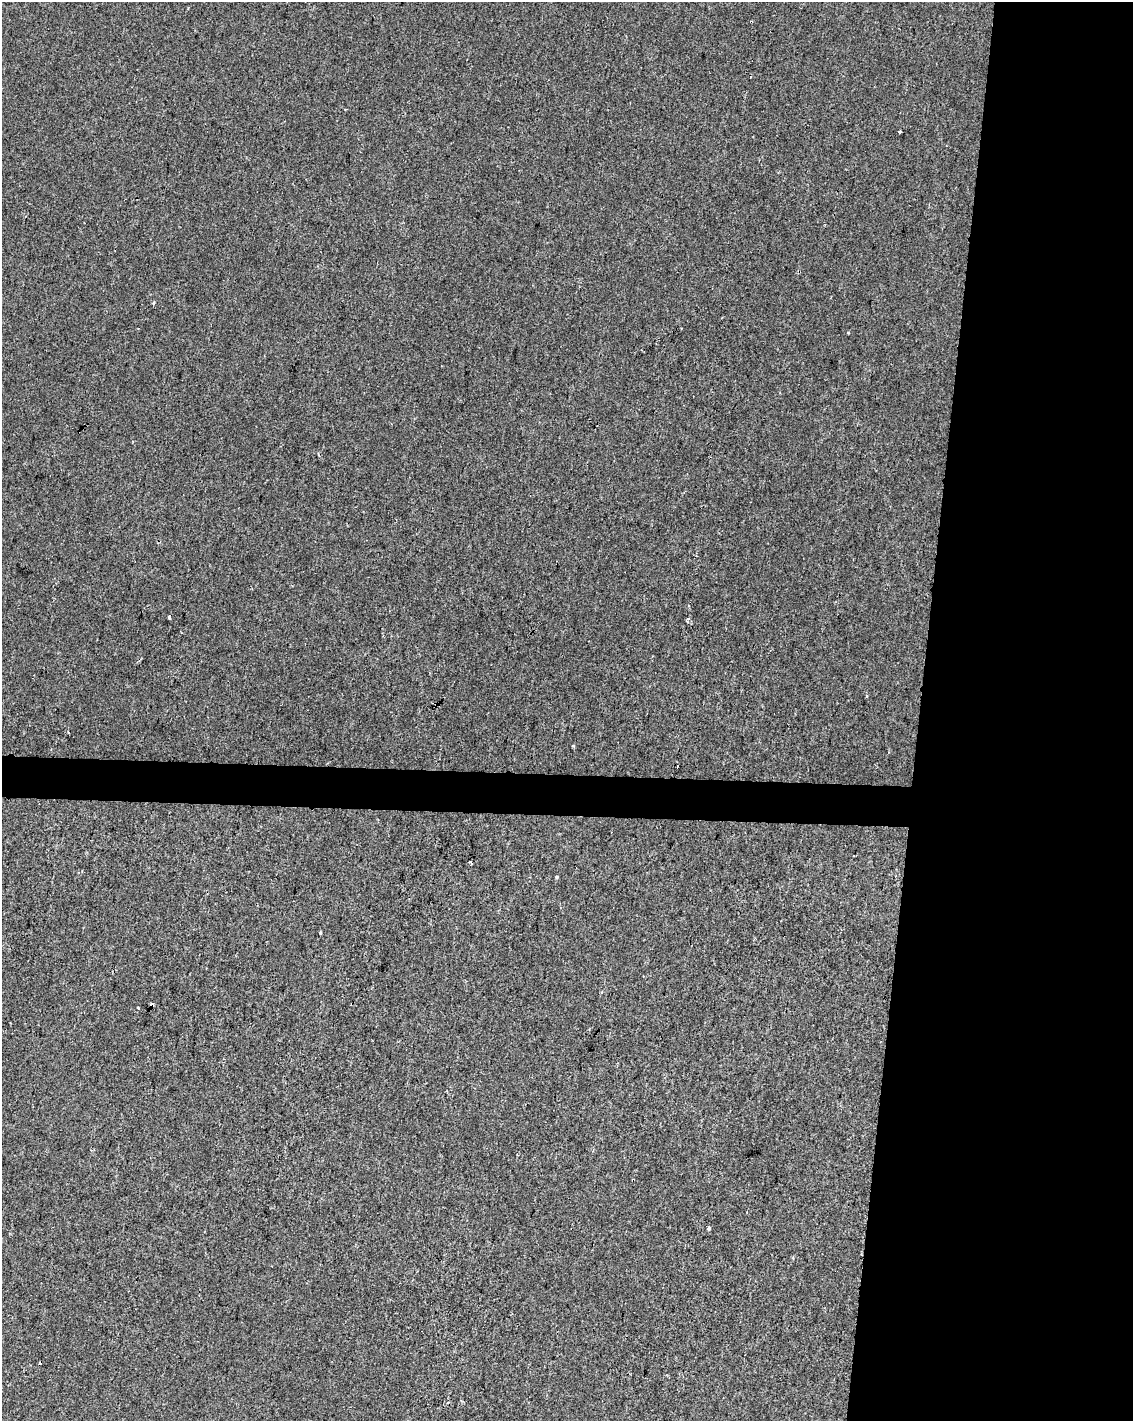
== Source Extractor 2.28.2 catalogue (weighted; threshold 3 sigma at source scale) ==
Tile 8 of 4 x 3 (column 4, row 2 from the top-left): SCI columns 3399-4529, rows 1701-3119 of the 4529 x 4764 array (HDU 1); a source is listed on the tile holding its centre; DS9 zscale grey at full resolution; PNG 1135 x 1423 px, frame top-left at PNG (2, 2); no overlay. Shown black and unused: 21% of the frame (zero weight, under 2 of 3 exposures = <1% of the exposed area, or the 3 px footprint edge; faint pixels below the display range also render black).
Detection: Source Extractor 2.28.2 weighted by HDU 2 'WHT'; one run over the whole footprint, this tile lists its part. Background -3.05e-04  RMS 0.0042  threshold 0.0191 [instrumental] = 3 sigma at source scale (4.5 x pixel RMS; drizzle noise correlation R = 1.50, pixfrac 1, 0.0396/0.0396 arcsec/px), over >= 5 px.
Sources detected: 14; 6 cosmic-ray / hot-pixel residue — not listed; the other 8 listed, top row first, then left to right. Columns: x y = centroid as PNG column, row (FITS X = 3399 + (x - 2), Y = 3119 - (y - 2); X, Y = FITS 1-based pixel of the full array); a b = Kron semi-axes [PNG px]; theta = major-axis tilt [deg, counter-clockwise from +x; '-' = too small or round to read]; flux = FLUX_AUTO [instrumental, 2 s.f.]
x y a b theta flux
899 132 3 2 - 0.45
154 303 5 3 - 0.48
573 746 3 3 - 0.92
471 862 4 3 - 4.4
557 877 3 3 - 2.3
320 933 3 3 - 0.62
152 1005 4 3 - 1.5
708 1229 4 3 - 0.69
Overlapping masked pixels (flux is a lower limit): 1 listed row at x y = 152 1005